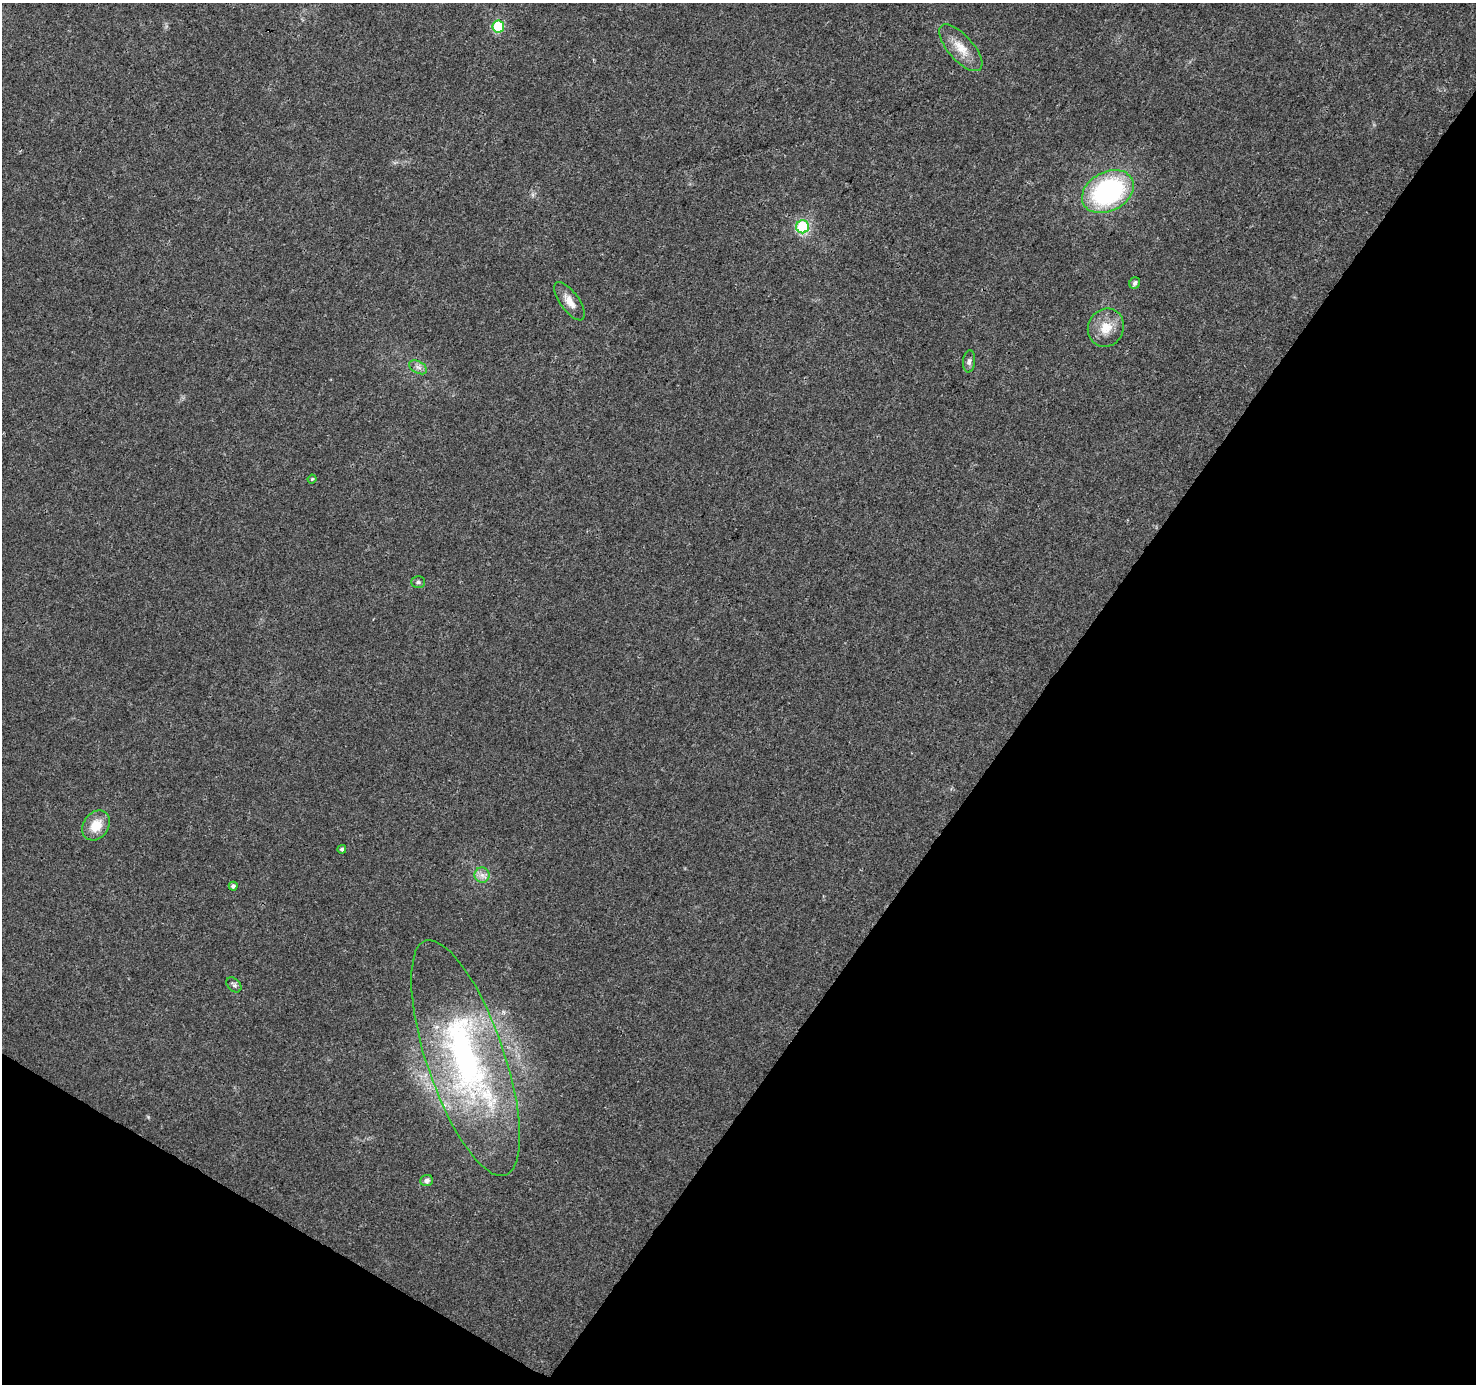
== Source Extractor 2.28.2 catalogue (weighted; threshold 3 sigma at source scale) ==
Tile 15 of 4 x 4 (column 3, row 4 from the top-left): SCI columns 2958-4431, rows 256-1637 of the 5906 x 5969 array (HDU 1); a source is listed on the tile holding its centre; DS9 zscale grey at full resolution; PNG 1478 x 1386 px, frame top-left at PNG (2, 3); each listed source drawn as its Kron ellipse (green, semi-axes under 4 px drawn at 4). Shown black and unused: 34% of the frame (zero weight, under 3 of 4 exposures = <1% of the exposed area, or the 3 px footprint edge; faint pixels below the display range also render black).
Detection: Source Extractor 2.28.2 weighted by HDU 2 'WHT'; one run over the whole footprint, this tile lists its part. Background 0.0264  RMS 0.0033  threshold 0.0148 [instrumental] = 3 sigma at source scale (4.5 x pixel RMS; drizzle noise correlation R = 1.50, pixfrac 1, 0.0396/0.0396 arcsec/px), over >= 5 px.
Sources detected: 18; all 18 listed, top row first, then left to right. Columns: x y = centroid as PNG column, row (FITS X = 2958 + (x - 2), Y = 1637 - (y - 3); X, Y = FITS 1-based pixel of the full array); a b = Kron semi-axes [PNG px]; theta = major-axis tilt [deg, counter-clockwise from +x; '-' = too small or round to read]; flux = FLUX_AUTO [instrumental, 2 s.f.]
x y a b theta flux
498 27 6 6 - 22
961 48 29 12 -48 6.2
1108 192 27 19 28 54
803 227 6 6 - 22
1135 283 6 5 - 1.2
569 301 23 9 -54 3.6
1106 328 19 17 62 6.3
969 361 11 6 84 1.1
418 367 10 6 -29 1.3
312 479 4 4 - 0.45
418 582 7 5 0 0.75
96 825 16 12 54 6.3
342 849 4 4 - 0.7
482 875 7 7 - 1.6
233 886 4 4 - 0.92
234 985 9 6 -45 0.86
465 1058 124 38 -71 110
427 1180 6 5 - 1.2